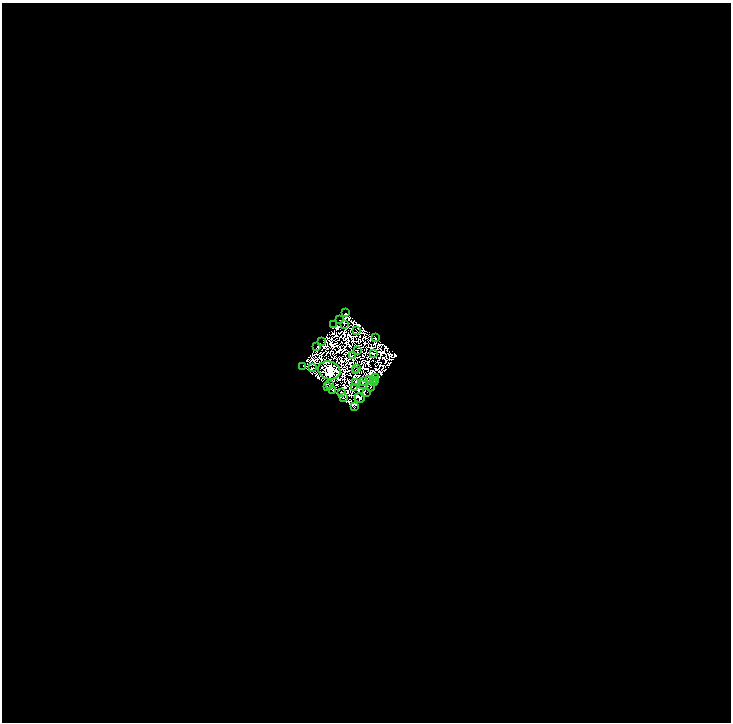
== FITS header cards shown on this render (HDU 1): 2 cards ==
NAXIS1  =                 1457
NAXIS2  =                 1440

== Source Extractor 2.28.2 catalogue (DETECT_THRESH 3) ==
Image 1457 x 1440 px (HDU 1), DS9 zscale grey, zoomed out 1/2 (1 PNG px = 2 x 2 image px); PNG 733 x 724 px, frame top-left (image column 1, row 1439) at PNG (2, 3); each listed source drawn as its Kron ellipse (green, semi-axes under 4 px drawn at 4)
Background 0.0389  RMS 1.1e-05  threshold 3.16e-05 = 3 sigma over >= 5 px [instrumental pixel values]
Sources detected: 135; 101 cannot appear on this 1/2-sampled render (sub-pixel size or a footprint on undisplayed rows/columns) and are neither listed nor drawn; the other 34 listed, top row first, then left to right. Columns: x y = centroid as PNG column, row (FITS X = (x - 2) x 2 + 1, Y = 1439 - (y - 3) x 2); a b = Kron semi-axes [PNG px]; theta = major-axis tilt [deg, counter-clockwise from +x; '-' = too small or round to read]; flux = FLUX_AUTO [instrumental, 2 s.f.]
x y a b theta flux
346 313 2 2 - 8.8e-01
340 319 3 1 - 1.7e-01
344 324 2 1 - 2.5e-01
334 325 2 1 - 4.8e-01
357 331 2 1 - 1.1e-01
376 338 3 1 - 7.1e-02
322 342 2 1 - 7.7e-01
317 347 3 2 - 1.2e+00
358 351 2 1 - 4.1e-01
374 354 2 1 - 3.5e-01
353 355 2 1 - 5.1e-01
303 366 2 1 - 1.4e+00
313 367 2 1 - 1.8e+00
357 368 3 1 - 3.5e-01
329 370 11 9 -15 1.2e+03
356 370 2 1 - 7.6e-04
376 377 2 1 - 1.2e+00
370 379 2 1 - 2.6e-01
376 380 3 2 - 3.2e+00
374 381 3 1 - 1.1e+00
356 382 2 1 - 3.1e-01
364 382 3 2 - 7.3e+00
375 383 2 1 - 3.5e-01
330 385 2 1 - 2.1e+00
363 385 2 1 - 6.9e-01
327 386 4 1 - 2.1e+00
371 386 5 2 - 3.5e-01
355 387 2 1 - 1.7e-01
332 390 3 2 - 4.0e+00
342 393 2 1 - 5.9e-01
367 393 2 1 - 6.5e-02
343 398 2 1 - 3.8e-01
359 398 5 3 - 2.4e+01
355 407 2 1 - 7.8e-01
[101 sub-pixel or undisplayed-footprint detections neither listed nor drawn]